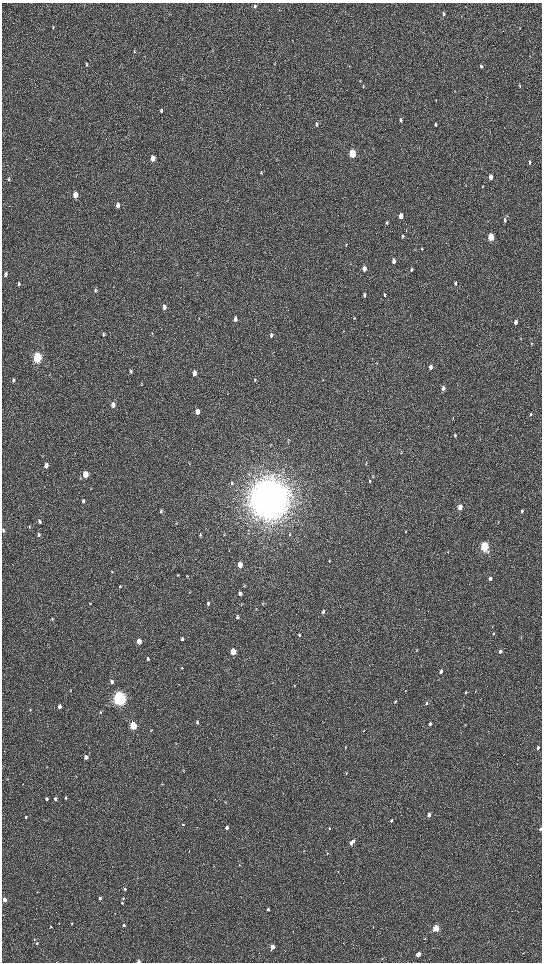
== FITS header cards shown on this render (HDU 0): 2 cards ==
NAXIS1  =                 1080 / length of data axis 1
NAXIS2  =                 1920 / length of data axis 2

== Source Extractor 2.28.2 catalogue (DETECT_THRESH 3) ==
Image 1080 x 1920 px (HDU 0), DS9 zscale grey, zoomed out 1/2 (1 PNG px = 2 x 2 image px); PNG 544 x 964 px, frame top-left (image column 1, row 1919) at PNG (2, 3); no overlay
Background 517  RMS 35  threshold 105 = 3 sigma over >= 5 px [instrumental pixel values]
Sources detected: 157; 4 cannot appear on this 1/2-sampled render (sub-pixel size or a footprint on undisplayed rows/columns) and are not listed; the other 153 listed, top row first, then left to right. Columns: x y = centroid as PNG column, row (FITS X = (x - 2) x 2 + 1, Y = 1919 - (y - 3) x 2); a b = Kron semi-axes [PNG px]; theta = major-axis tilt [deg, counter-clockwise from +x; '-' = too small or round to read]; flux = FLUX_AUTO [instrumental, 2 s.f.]
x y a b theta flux
255 6 5 4 - 1.5e+04
443 14 5 3 - 1.1e+04
53 27 5 2 - 5.4e+03
519 28 3 3 - 4.4e+03
134 51 5 2 - 5.4e+03
86 64 5 3 - 7.8e+03
349 66 4 2 - 3.7e+03
481 66 4 3 - 1.3e+04
363 86 3 3 - 5.1e+03
520 86 5 3 - 7.9e+03
436 100 4 1 - 3.5e+03
161 110 5 4 - 1.3e+04
401 120 5 3 - 1.3e+04
316 124 6 4 -84 1.3e+04
436 125 5 3 - 1.0e+04
352 153 5 4 - 3.8e+05
153 158 5 4 - 6.2e+04
529 162 6 3 78 9.7e+03
261 173 5 3 - 7.7e+03
490 177 5 3 - 4.5e+04
8 179 5 3 - 7.5e+03
75 195 5 4 - 1.1e+05
118 205 5 4 - 3.8e+04
401 216 4 3 - 7.2e+04
505 220 5 3 - 1.7e+04
387 223 5 3 - 9.9e+03
402 236 5 4 - 9.1e+03
491 237 5 3 - 3.0e+05
346 245 5 2 - 5.5e+03
422 249 4 3 - 4.7e+03
394 261 5 4 - 2.7e+04
364 269 5 4 - 4.2e+04
411 270 5 4 - 1.1e+04
6 274 5 3 - 1.5e+04
455 283 5 3 - 1.2e+04
19 284 6 3 77 1.1e+04
95 290 6 4 78 1.4e+04
364 295 6 4 -84 1.3e+04
384 295 5 4 - 1.0e+04
164 307 6 4 -88 2.8e+04
354 318 5 3 - 6.6e+03
235 319 5 4 - 2.4e+04
516 322 5 3 - 3.0e+04
103 334 6 4 87 1.0e+04
271 335 6 4 85 1.5e+04
531 343 4 3 - 5.2e+03
37 357 5 4 - 9.8e+05
430 367 5 4 - 2.7e+04
130 371 5 3 - 7.9e+03
194 373 5 4 - 3.8e+04
13 380 5 3 - 9.0e+03
255 380 4 3 - 6.8e+03
323 380 4 2 - 3.9e+03
443 388 5 3 - 3.2e+04
113 405 6 4 -90 3.8e+04
197 412 5 4 - 4.8e+04
531 414 5 3 - 9.7e+03
455 435 5 3 - 1.2e+04
366 464 5 2 - 5.2e+03
46 465 5 4 - 3.9e+04
85 474 5 4 - 1.2e+05
373 475 4 2 - 5.4e+03
369 481 5 2 - 6.3e+03
231 484 5 4 - 9.2e+03
269 499 15 13 85 2.4e+07
83 501 5 4 - 1.4e+04
460 507 5 3 - 7.0e+04
161 511 5 3 - 9.2e+03
522 511 5 3 - 1.1e+04
40 522 6 4 -84 1.1e+04
29 527 5 2 - 5.6e+03
3 530 5 4 - 1.1e+04
405 532 4 2 - 3.5e+03
290 534 5 3 - 6.0e+03
38 535 5 4 - 1.2e+04
200 535 5 3 - 8.6e+03
484 547 5 3 - 9.0e+05
329 561 6 3 -68 5.4e+03
240 565 5 4 - 6.4e+04
112 571 6 3 46 6.7e+03
178 575 4 3 - 4.7e+03
490 578 5 3 - 1.9e+04
120 587 4 3 - 6.9e+03
240 594 5 4 - 1.9e+04
208 603 5 4 - 1.1e+04
323 612 5 4 - 1.5e+04
237 617 4 4 - 1.3e+04
52 619 5 3 - 7.0e+03
493 634 3 2 - 7.2e+03
299 635 4 3 - 7.1e+03
182 639 5 4 - 1.4e+04
139 641 4 3 - 9.0e+04
416 651 3 2 - 3.6e+03
500 651 4 3 - 1.9e+04
233 652 4 4 - 1.9e+05
148 659 5 4 - 1.1e+04
182 668 4 3 - 5.4e+03
441 672 4 3 - 2.4e+04
112 682 5 4 - 1.8e+04
294 686 4 3 - 5.3e+03
70 690 4 2 - 4.5e+03
405 691 4 2 - 2.8e+03
475 691 3 2 - 3.3e+03
465 693 4 3 - 7.4e+03
119 698 6 5 - 3.1e+06
395 702 4 4 - 8.1e+03
426 703 5 3 - 1.3e+04
60 706 4 3 - 3.3e+04
30 710 4 2 - 4.7e+03
100 712 3 3 - 5.4e+03
197 722 5 4 - 1.1e+04
430 724 4 3 - 1.7e+04
133 726 4 4 - 4.2e+05
151 731 5 2 - 3.7e+03
364 731 4 2 - 3.4e+03
346 747 4 3 - 5.7e+03
538 748 4 3 - 1.7e+04
86 757 4 4 - 3.5e+04
346 773 3 3 - 5.7e+03
65 798 4 3 - 9.5e+03
46 799 4 3 - 1.2e+04
55 799 4 3 - 1.9e+04
429 815 4 3 - 3.0e+04
26 817 4 3 - 7.3e+03
391 821 4 3 - 1.0e+04
183 825 3 3 - 5.2e+03
227 828 3 3 - 2.7e+04
329 828 4 3 - 6.4e+03
540 829 4 3 - 1.6e+04
352 843 6 3 50 6.1e+04
304 851 3 2 - 3.2e+03
327 853 3 3 - 4.4e+03
239 865 3 3 - 4.6e+03
338 872 3 2 - 3.7e+03
125 889 3 3 - 8.7e+03
100 898 3 3 - 1.6e+04
123 898 4 3 - 8.3e+03
5 900 3 3 - 5.9e+04
122 903 3 2 - 7.5e+03
268 910 3 3 - 1.8e+04
115 913 2 2 - 2.1e+03
59 923 3 2 - 2.4e+03
72 924 3 3 - 6.1e+03
124 925 3 3 - 1.3e+04
51 926 2 2 - 5.1e+03
436 928 3 3 - 4.3e+05
425 939 3 3 - 5.1e+03
37 943 4 3 - 8.9e+03
272 947 3 3 - 1.1e+05
523 953 3 2 - 3.4e+03
418 954 3 3 - 1.3e+05
382 959 3 2 - 4.0e+03
138 961 3 2 - 2.1e+04
At the frame edge (FLAGS 8, measured only in part): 3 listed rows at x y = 3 530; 540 829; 138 961
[4 sub-pixel or undisplayed-footprint detections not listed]